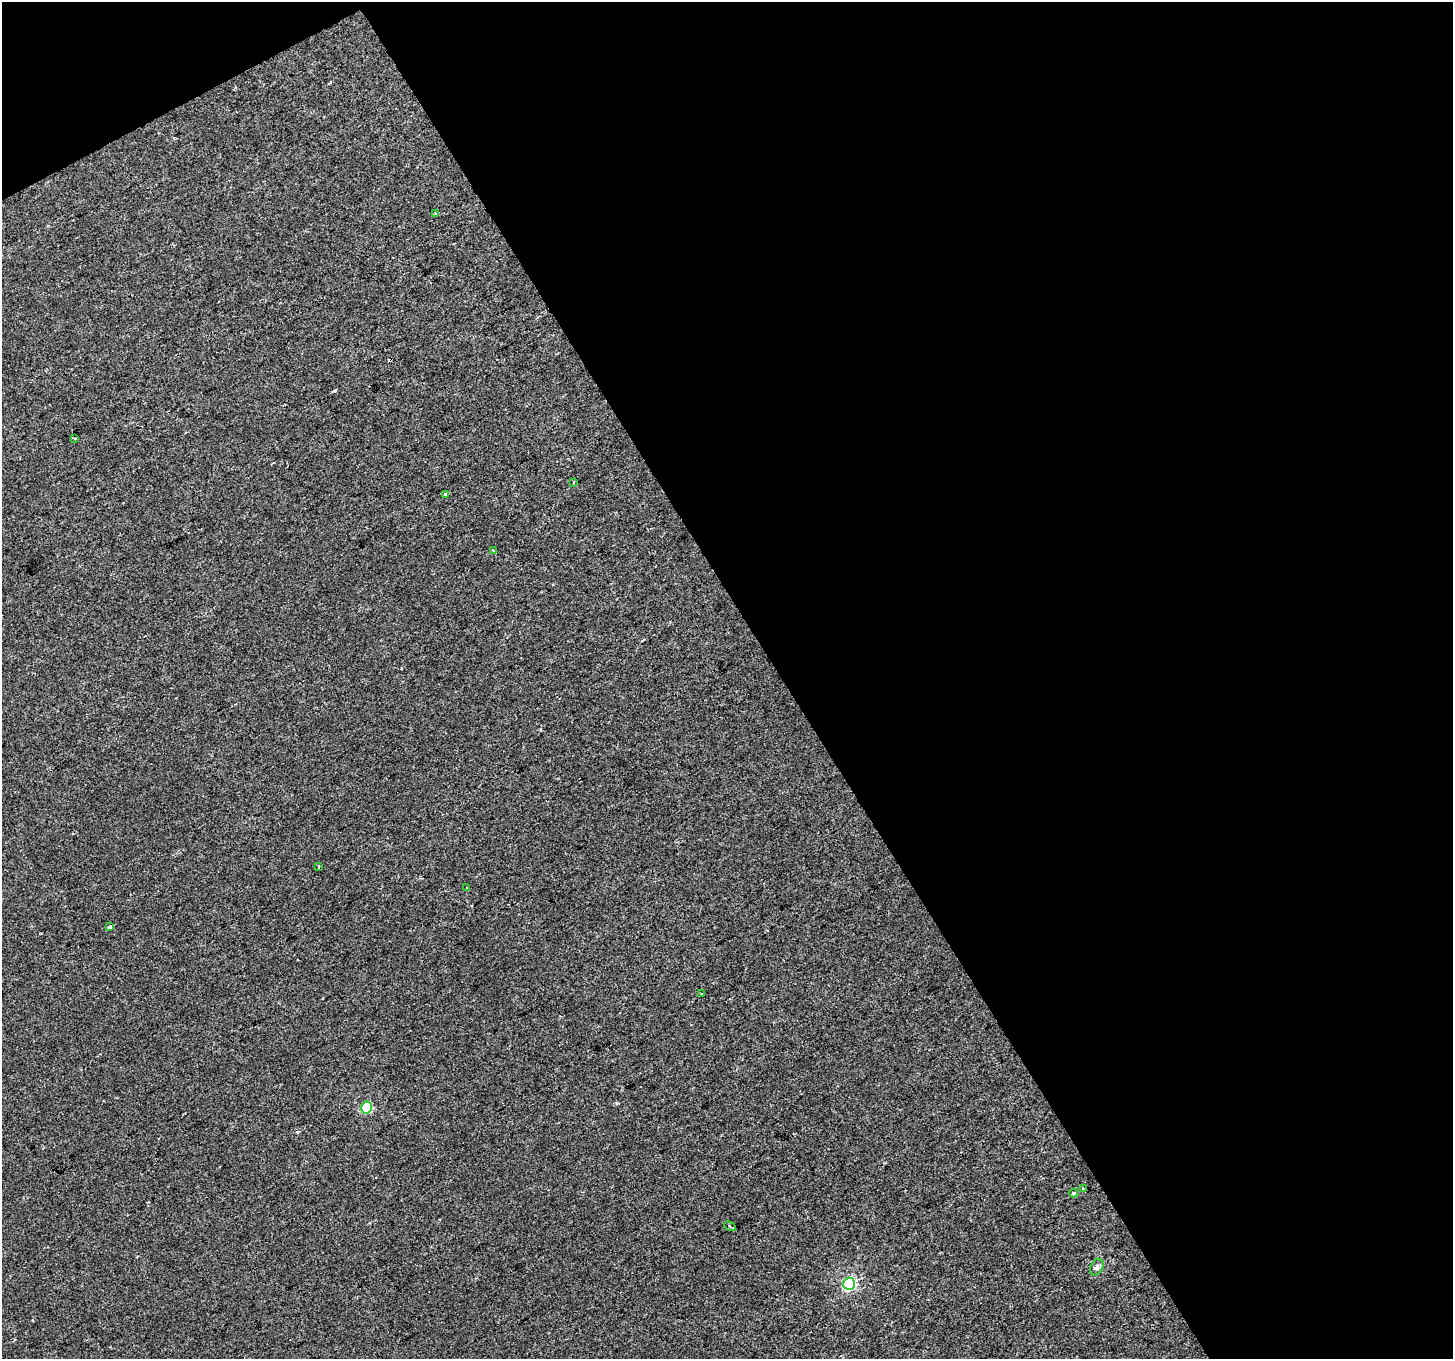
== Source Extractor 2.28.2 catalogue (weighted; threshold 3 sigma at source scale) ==
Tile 2 of 2 x 2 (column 2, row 1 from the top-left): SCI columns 1452-2902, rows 1421-2777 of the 2902 x 2856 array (HDU 1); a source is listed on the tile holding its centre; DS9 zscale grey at full resolution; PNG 1455 x 1361 px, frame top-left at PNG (2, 2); each listed source drawn as its Kron ellipse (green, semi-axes under 4 px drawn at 4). Shown black and unused: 48% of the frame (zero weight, under 2 of 3 exposures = <1% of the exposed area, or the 3 px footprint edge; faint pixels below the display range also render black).
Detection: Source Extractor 2.28.2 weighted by HDU 2 'WHT'; one run over the whole footprint, this tile lists its part. Background 6.65e-04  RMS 0.0046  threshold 0.0206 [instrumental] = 3 sigma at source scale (4.5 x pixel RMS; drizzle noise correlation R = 1.50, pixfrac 1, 0.0396/0.0396 arcsec/px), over >= 5 px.
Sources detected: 18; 3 cosmic-ray / hot-pixel residue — neither listed nor drawn; the other 15 listed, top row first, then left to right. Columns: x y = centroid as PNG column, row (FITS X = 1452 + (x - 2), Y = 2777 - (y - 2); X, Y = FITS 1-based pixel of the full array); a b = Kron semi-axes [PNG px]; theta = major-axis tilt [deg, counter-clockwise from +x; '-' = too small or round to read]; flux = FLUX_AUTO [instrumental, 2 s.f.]
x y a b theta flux
435 214 4 3 - 0.71
74 438 3 2 - 0.63
574 482 4 2 - 0.57
445 494 3 3 - 16
493 550 3 3 - 1.9
319 867 3 2 - 0.9
467 888 3 3 - 1.4
110 926 3 3 - 1.9
701 994 3 2 - 0.6
367 1107 6 5 - 28
1083 1189 4 3 - 3
1074 1193 4 3 - 4.2
730 1226 6 3 -28 2.7
1097 1267 9 6 62 1.4
849 1284 6 6 - 63
Unlisted compact peaks at least as high as the median listed source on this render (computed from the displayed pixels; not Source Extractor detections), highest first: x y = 616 1103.